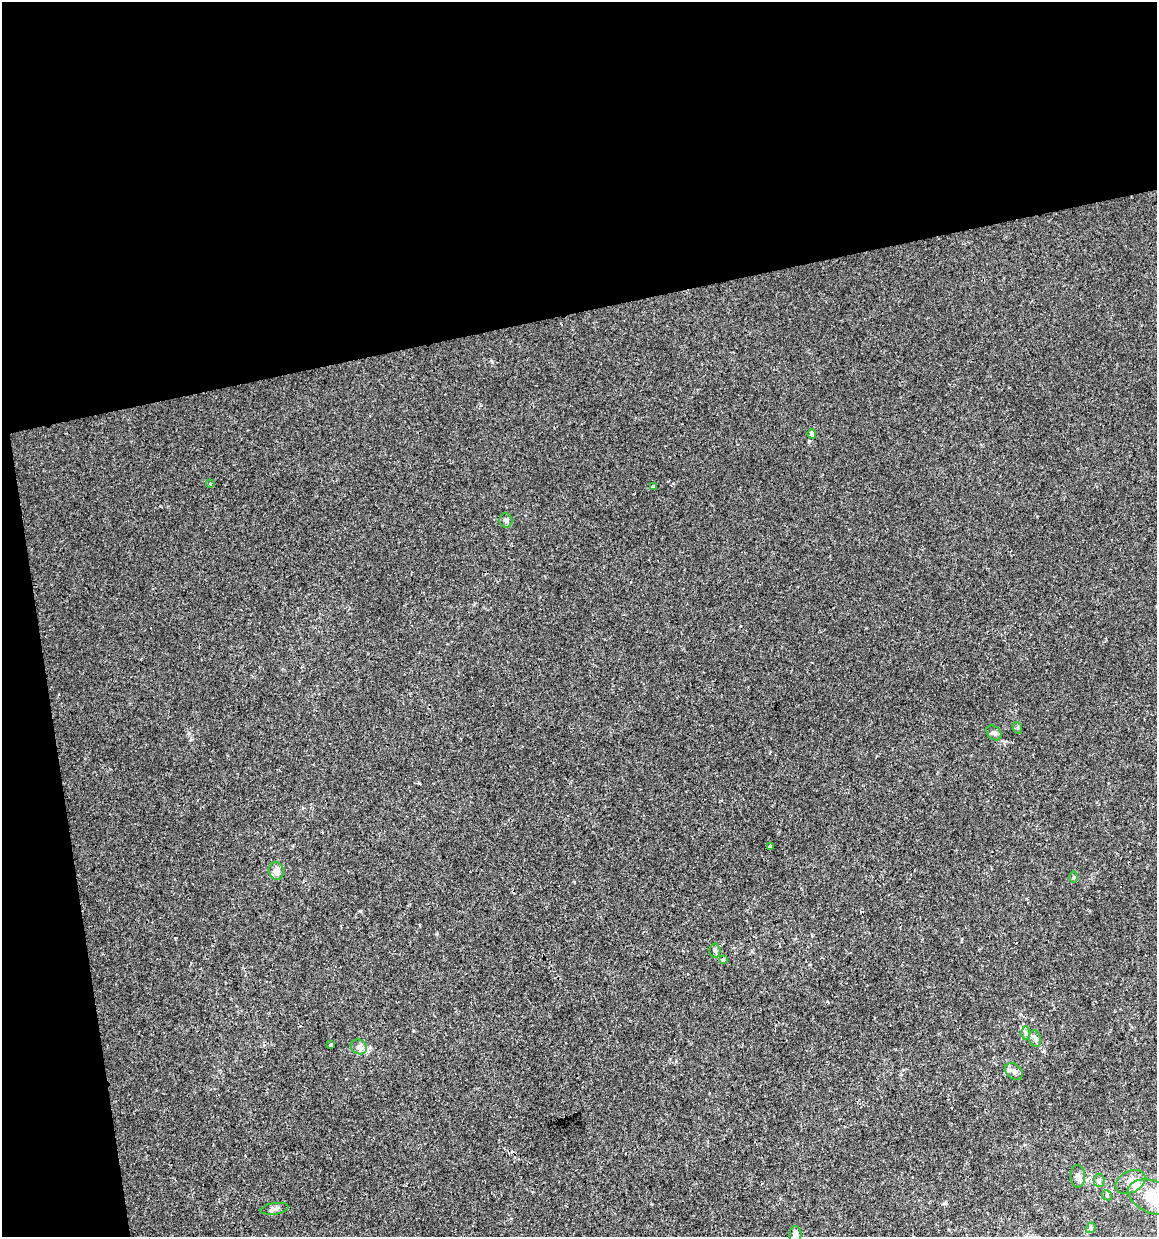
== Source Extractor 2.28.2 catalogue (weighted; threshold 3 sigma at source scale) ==
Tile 1 of 2 x 2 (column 1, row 1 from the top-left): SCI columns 25-1179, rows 1237-2471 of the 2373 x 2471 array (HDU 1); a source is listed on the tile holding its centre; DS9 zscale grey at full resolution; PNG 1159 x 1239 px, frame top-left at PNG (2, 2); each listed source drawn as its Kron ellipse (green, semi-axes under 4 px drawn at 4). Shown black and unused: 29% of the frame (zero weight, under 2 of 3 exposures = <1% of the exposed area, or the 3 px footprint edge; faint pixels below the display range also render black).
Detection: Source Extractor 2.28.2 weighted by HDU 2 'WHT'; one run over the whole footprint, this tile lists its part. Background 8.56e-05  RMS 0.0042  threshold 0.0189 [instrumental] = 3 sigma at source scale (4.5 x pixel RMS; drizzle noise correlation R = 1.50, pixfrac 1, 0.0396/0.0396 arcsec/px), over >= 5 px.
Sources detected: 25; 1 inside a brighter listed object's ellipse — not listed separately; the other 24 listed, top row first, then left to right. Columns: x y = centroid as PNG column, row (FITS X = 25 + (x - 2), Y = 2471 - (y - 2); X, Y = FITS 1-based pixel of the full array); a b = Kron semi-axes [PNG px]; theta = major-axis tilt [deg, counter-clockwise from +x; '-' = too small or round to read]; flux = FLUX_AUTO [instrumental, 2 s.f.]
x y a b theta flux
812 434 4 4 - 1.4
210 484 4 3 - 0.54
653 487 3 3 - 2.1
506 520 7 6 - 1.2
1018 728 6 4 -72 0.5
994 733 8 6 -45 1.2
770 846 3 3 - 0.82
276 871 9 7 -74 2.5
1073 877 6 4 89 0.61
715 951 7 5 -87 0.83
723 959 3 3 - 1.6
1026 1033 6 4 -89 0.76
1035 1039 8 6 -73 1.3
330 1044 3 3 - 0.75
359 1047 8 7 - 1.8
1014 1071 10 7 -40 1.8
1078 1176 11 7 -87 1.9
1099 1180 6 5 - 0.85
1131 1182 16 10 26 3.7
1107 1195 5 4 - 0.64
1154 1197 27 16 -20 18
274 1209 14 5 9 1.5
1091 1228 5 4 - 0.73
795 1235 8 6 88 1.8
Isophote crosses this tile's border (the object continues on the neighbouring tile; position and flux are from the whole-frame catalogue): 2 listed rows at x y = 1154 1197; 795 1235
Unlisted compact peaks at least as high as the median listed source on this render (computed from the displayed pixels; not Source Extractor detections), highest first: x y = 809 441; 419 783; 1044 1051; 437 934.